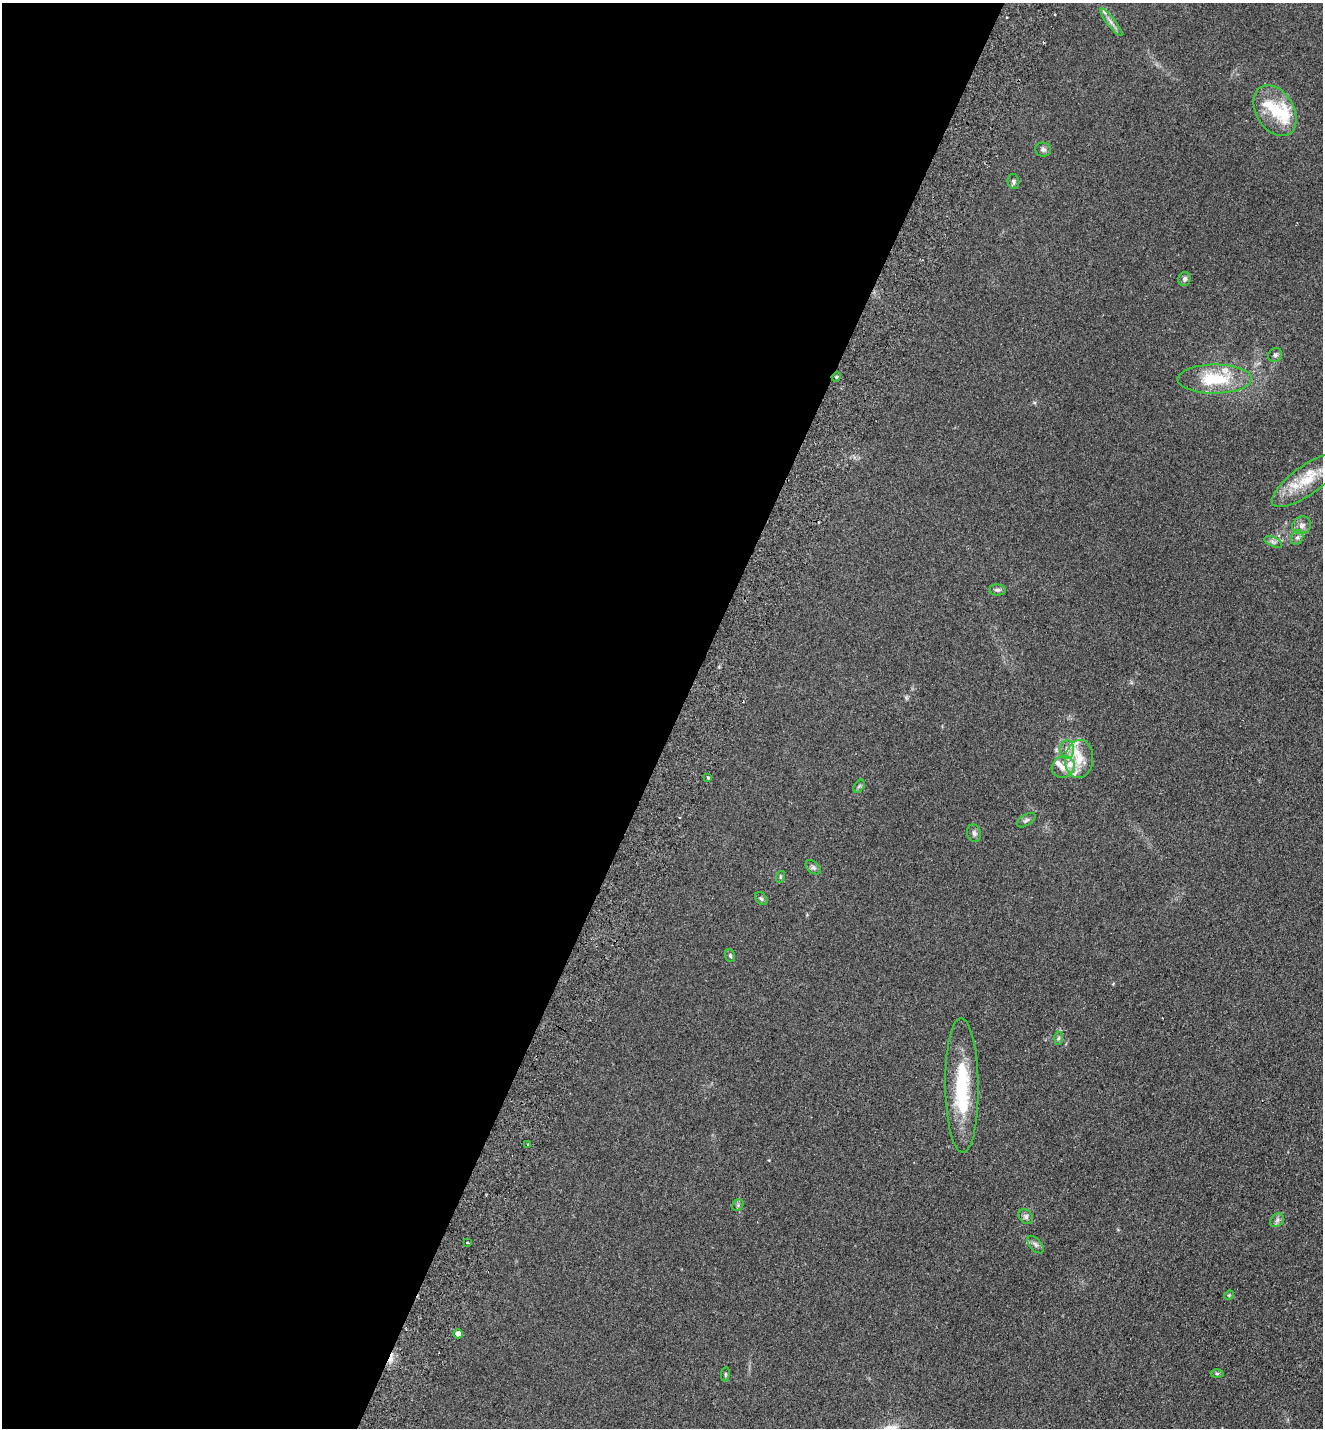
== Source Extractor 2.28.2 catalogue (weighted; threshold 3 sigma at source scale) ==
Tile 5 of 4 x 4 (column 1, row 2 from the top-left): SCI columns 334-1654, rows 2881-4306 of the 5816 x 5760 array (HDU 1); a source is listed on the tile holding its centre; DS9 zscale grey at full resolution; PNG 1325 x 1430 px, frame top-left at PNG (2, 3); each listed source drawn as its Kron ellipse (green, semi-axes under 4 px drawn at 4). Shown black and unused: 51% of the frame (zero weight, under 2 of 3 exposures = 3% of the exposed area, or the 3 px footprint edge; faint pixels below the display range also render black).
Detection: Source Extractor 2.28.2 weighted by HDU 2 'WHT'; one run over the whole footprint, this tile lists its part. Background 0.312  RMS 0.014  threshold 0.0645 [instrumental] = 3 sigma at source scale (4.5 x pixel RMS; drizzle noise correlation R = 1.50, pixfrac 1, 0.05/0.05 arcsec/px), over >= 5 px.
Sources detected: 48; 2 inside a brighter object's white glare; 1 cosmic-ray / hot-pixel residue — neither listed nor drawn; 9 inside a brighter listed object's ellipse — not listed separately; the other 36 listed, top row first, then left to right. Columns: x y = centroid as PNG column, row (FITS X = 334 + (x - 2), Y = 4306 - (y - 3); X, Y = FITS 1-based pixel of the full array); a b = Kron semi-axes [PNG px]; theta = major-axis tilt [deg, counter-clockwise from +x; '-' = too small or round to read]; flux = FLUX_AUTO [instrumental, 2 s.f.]
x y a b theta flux
1111 22 17 4 -52 6.2
1275 111 28 18 -58 45
1043 149 8 7 - 3.7
1013 181 8 5 -78 3
1185 279 7 6 - 3.1
1275 355 7 6 - 3.9
836 377 5 4 - 1.4
1215 379 37 14 1 65
1307 480 41 14 35 43
1302 525 9 8 - 6.8
1297 537 7 6 - 3.7
1273 542 9 4 -22 3.6
997 590 8 5 -1 3.1
1067 750 9 7 87 6.8
1079 759 19 14 83 25
1063 767 12 10 27 11
708 777 4 3 - 3.9
859 786 7 4 55 2.5
1026 820 10 5 32 3.2
974 833 9 7 -74 4.1
813 867 9 5 -40 3.7
780 877 6 3 72 1.6
761 899 7 5 -49 2.6
730 956 6 5 - 2.2
1058 1038 6 4 88 2.2
962 1085 67 16 -89 100
528 1144 4 3 - 1.2
738 1205 6 5 - 2.5
1026 1217 8 6 -46 3.8
1277 1220 8 6 47 3.9
467 1242 3 2 - 1.7
1035 1245 10 5 -49 4.2
1229 1295 5 4 - 1.5
458 1334 4 4 - 14
1217 1373 6 4 0 2.1
725 1374 7 3 83 1.7